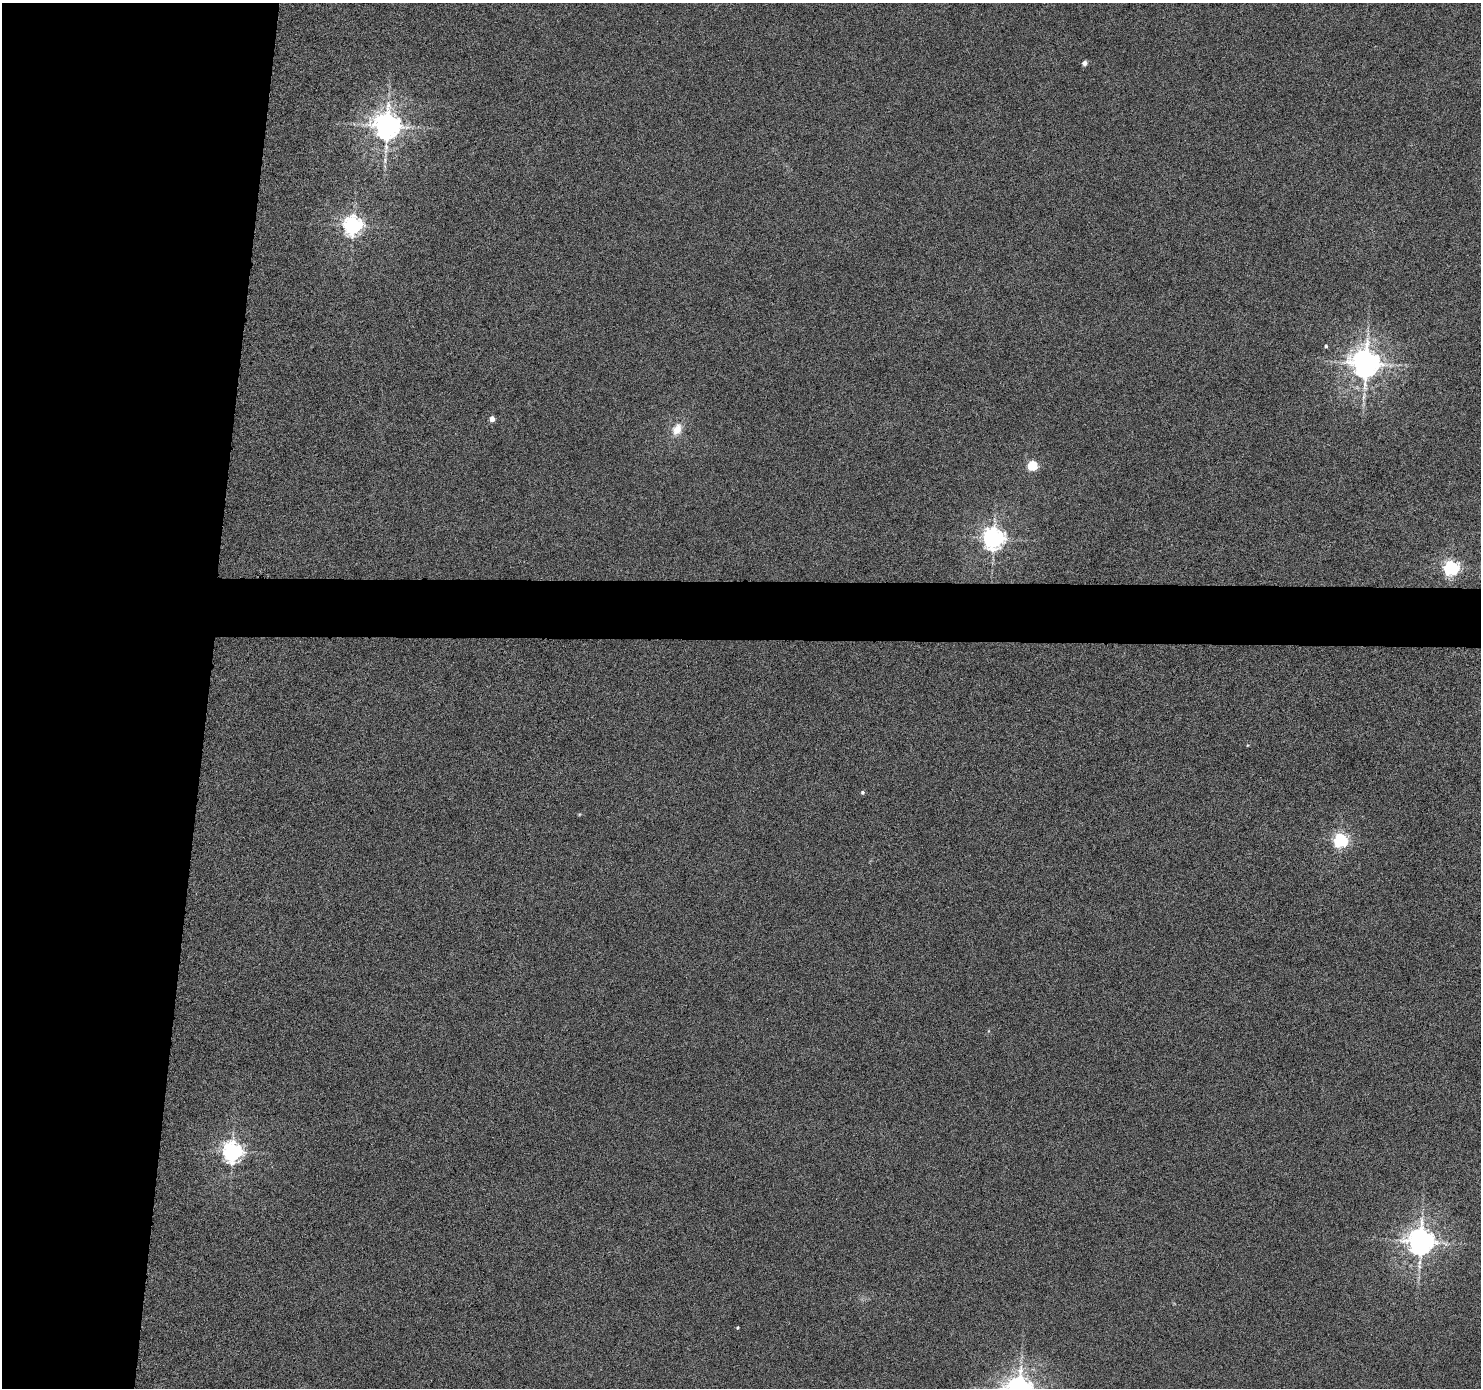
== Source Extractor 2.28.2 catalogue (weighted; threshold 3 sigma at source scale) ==
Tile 4 of 3 x 3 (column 1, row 2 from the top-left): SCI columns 1-1479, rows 1485-2870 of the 4438 x 4453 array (HDU 1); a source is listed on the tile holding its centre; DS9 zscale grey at full resolution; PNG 1483 x 1390 px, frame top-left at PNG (2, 3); no overlay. Shown black and unused: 17% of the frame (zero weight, under 4 of 8 exposures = <1% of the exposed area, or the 3 px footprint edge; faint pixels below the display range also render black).
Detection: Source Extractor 2.28.2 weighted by HDU 2 'WHT'; one run over the whole footprint, this tile lists its part. Background 7.24e-04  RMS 0.0037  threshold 0.0153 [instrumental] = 3 sigma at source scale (4.09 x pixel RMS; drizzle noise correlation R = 1.36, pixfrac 0.8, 0.05/0.05 arcsec/px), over >= 5 px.
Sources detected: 16; all 16 listed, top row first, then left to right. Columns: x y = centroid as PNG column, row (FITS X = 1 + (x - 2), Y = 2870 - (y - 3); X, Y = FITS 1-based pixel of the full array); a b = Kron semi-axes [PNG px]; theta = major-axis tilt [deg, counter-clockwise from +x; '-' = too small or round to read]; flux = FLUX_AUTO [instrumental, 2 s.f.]
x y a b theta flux
1084 63 5 4 - 2
387 126 8 8 - 500
353 225 7 6 - 190
1326 346 4 4 - 0.57
1366 363 9 8 - 540
492 419 4 4 - 3.5
677 429 16 11 62 4.7
1032 465 5 5 - 25
993 538 7 7 - 260
1451 568 6 6 - 96
1248 745 4 4 - 0.29
862 792 4 4 - 0.72
1341 840 6 5 - 87
232 1152 7 6 - 210
1420 1242 8 8 - 460
737 1328 3 3 - 0.42